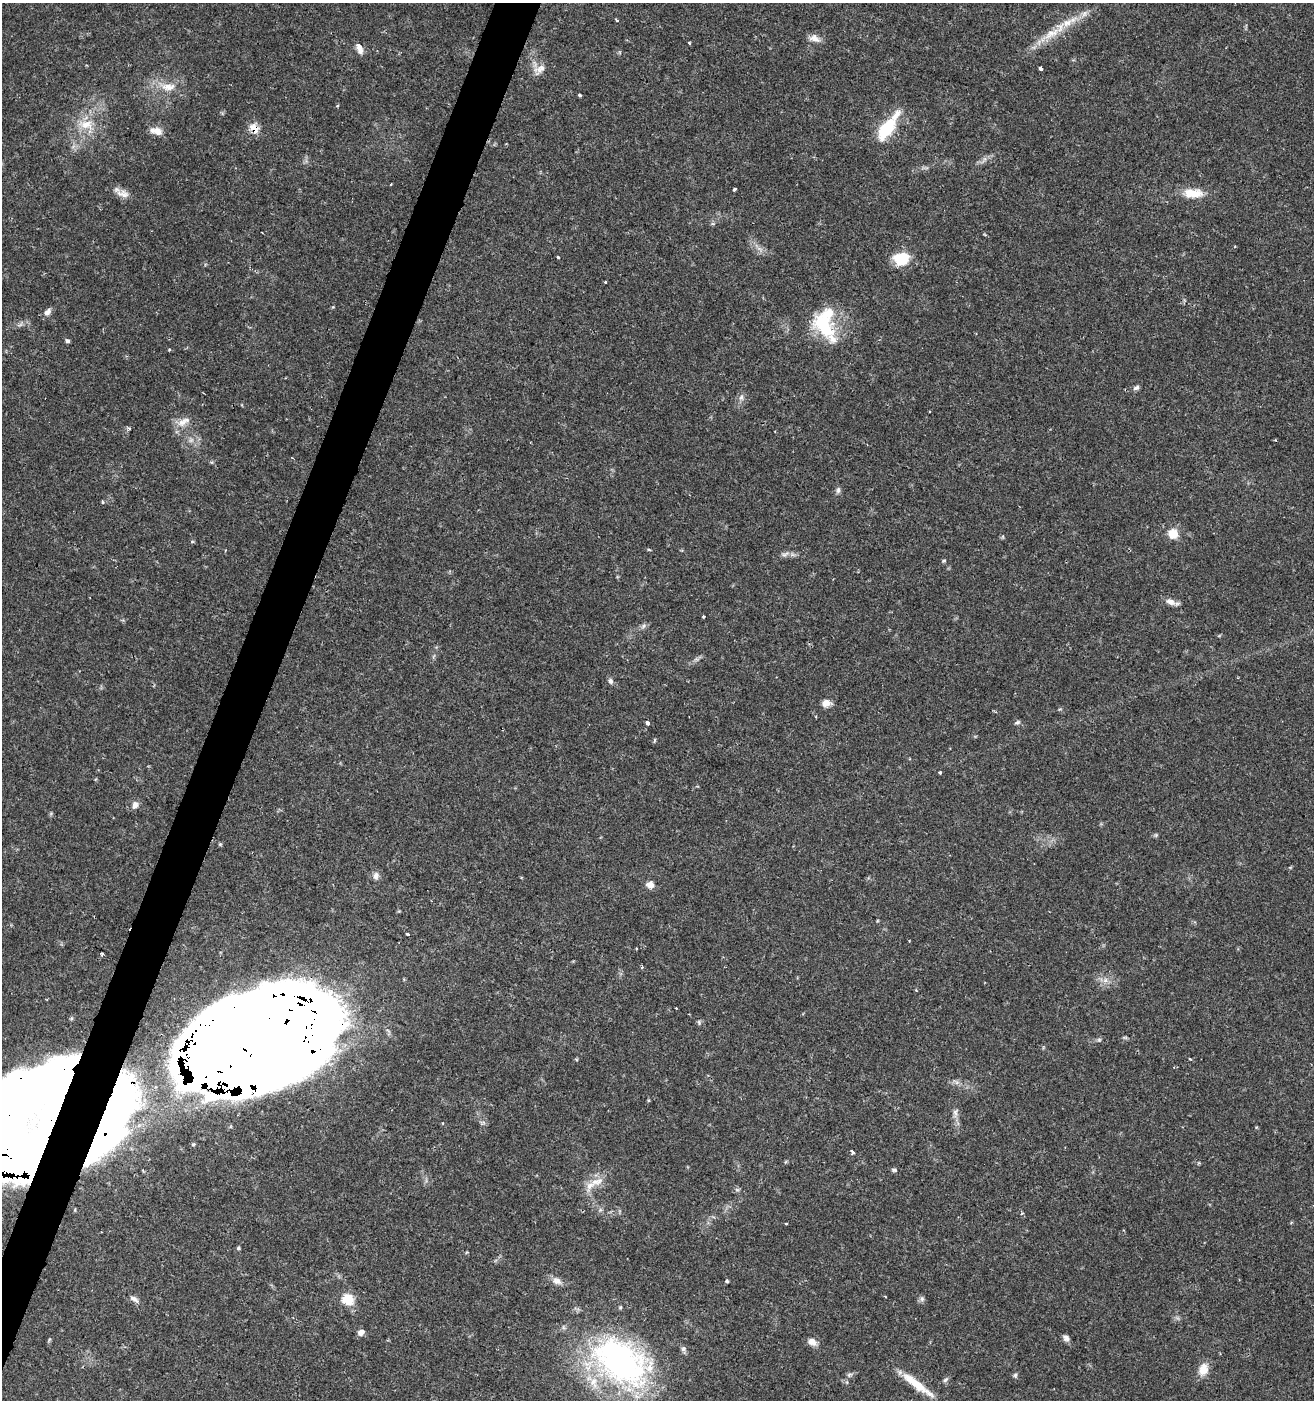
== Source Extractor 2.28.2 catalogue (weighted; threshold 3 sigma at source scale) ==
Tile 7 of 4 x 4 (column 3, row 2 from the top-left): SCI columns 2903-4214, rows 2802-4199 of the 5735 x 5611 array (HDU 1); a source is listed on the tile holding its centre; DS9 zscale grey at full resolution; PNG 1316 x 1402 px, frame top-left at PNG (2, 3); no overlay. Shown black and unused: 3% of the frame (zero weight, under 2 of 3 exposures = <1% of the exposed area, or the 3 px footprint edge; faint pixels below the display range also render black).
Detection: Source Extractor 2.28.2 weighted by HDU 2 'WHT'; one run over the whole footprint, this tile lists its part. Background 0.0352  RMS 0.0032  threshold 0.0142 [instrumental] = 3 sigma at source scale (4.5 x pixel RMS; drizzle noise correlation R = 1.50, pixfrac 1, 0.0396/0.0396 arcsec/px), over >= 5 px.
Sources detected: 98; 1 too faint to see at this stretch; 5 inside a brighter object's white glare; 3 cosmic-ray / hot-pixel residue — not listed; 6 inside a brighter listed object's ellipse — not listed separately; the other 83 listed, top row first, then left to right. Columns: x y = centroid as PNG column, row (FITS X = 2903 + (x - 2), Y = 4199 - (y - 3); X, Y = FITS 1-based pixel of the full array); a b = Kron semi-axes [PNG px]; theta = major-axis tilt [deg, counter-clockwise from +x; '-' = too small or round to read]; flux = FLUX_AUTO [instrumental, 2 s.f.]
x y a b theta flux
617 20 4 3 - 0.54
1050 34 37 9 31 7.8
815 38 15 9 -29 2.1
689 43 3 3 - 0.45
359 47 14 6 -69 2.8
1040 68 4 3 - 1.9
539 69 19 10 36 2.8
168 87 22 10 -2 4.7
580 95 4 3 - 0.62
337 106 4 3 - 0.36
86 125 22 13 -3 6.1
254 128 8 7 - 5
886 129 33 14 55 12
156 131 17 9 -14 2.6
735 189 3 3 - 1.4
1193 193 23 10 -2 6.5
123 194 20 9 -18 2.6
558 257 3 3 - 0.42
901 259 18 14 10 8.2
605 282 3 3 - 0.75
47 312 11 7 43 1.4
825 329 42 16 -40 12
976 334 3 3 - 0.25
67 341 4 3 - 1.2
169 350 3 3 - 0.5
1136 388 9 6 31 0.8
203 393 2 2 - 0.23
741 397 8 6 88 1.1
182 422 17 10 23 3.1
129 428 4 4 - 0.59
838 490 9 5 81 0.81
102 502 5 3 - 0.34
1173 534 12 11 - 4
192 542 6 4 1 0.35
649 550 5 3 - 0.32
785 554 12 4 20 1.1
944 560 6 4 1 0.37
1170 602 16 7 -22 1.9
703 616 3 3 - 0.33
643 626 7 5 60 0.79
610 681 8 6 90 0.9
826 703 10 8 3 2.2
1017 722 8 5 12 0.66
648 723 4 3 - 2.4
654 740 6 3 81 0.38
940 772 3 3 - 1.1
135 805 9 7 70 1.5
220 844 5 3 - 0.34
376 876 11 8 85 1.4
650 885 9 8 - 2
408 934 4 3 - 1.7
102 954 3 3 - 0.95
642 967 4 4 - 0.39
1105 980 7 4 90 0.89
699 1022 7 4 -76 0.52
216 1027 108 56 78 810
1125 1037 7 4 -1 0.44
1099 1040 6 5 - 0.52
1190 1059 4 3 - 0.26
3 1102 141 73 81 790
955 1113 12 6 -87 1.4
99 1134 79 27 64 210
852 1152 4 3 - 1.8
894 1170 7 4 -9 0.6
590 1186 20 10 27 3.9
786 1223 3 2 - 0.37
238 1248 5 4 - 0.46
557 1281 13 8 -27 2
727 1281 4 3 - 0.38
134 1299 13 6 -31 1.4
348 1299 6 6 - 17
922 1299 7 6 - 0.78
620 1307 5 4 - 0.41
361 1332 6 6 - 2
1066 1338 9 7 -42 1.2
812 1342 11 8 -26 2.1
683 1349 7 6 - 0.85
621 1361 75 47 -36 87
1203 1369 14 11 71 4.2
849 1375 8 5 19 0.73
1015 1375 6 5 - 0.57
945 1380 9 4 44 0.67
917 1384 48 8 -37 7.8
Overlapping masked pixels (flux is a lower limit): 4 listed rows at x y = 254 128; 216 1027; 3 1102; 99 1134
Isophote crosses this tile's border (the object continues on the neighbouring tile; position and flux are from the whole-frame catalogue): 1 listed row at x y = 3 1102